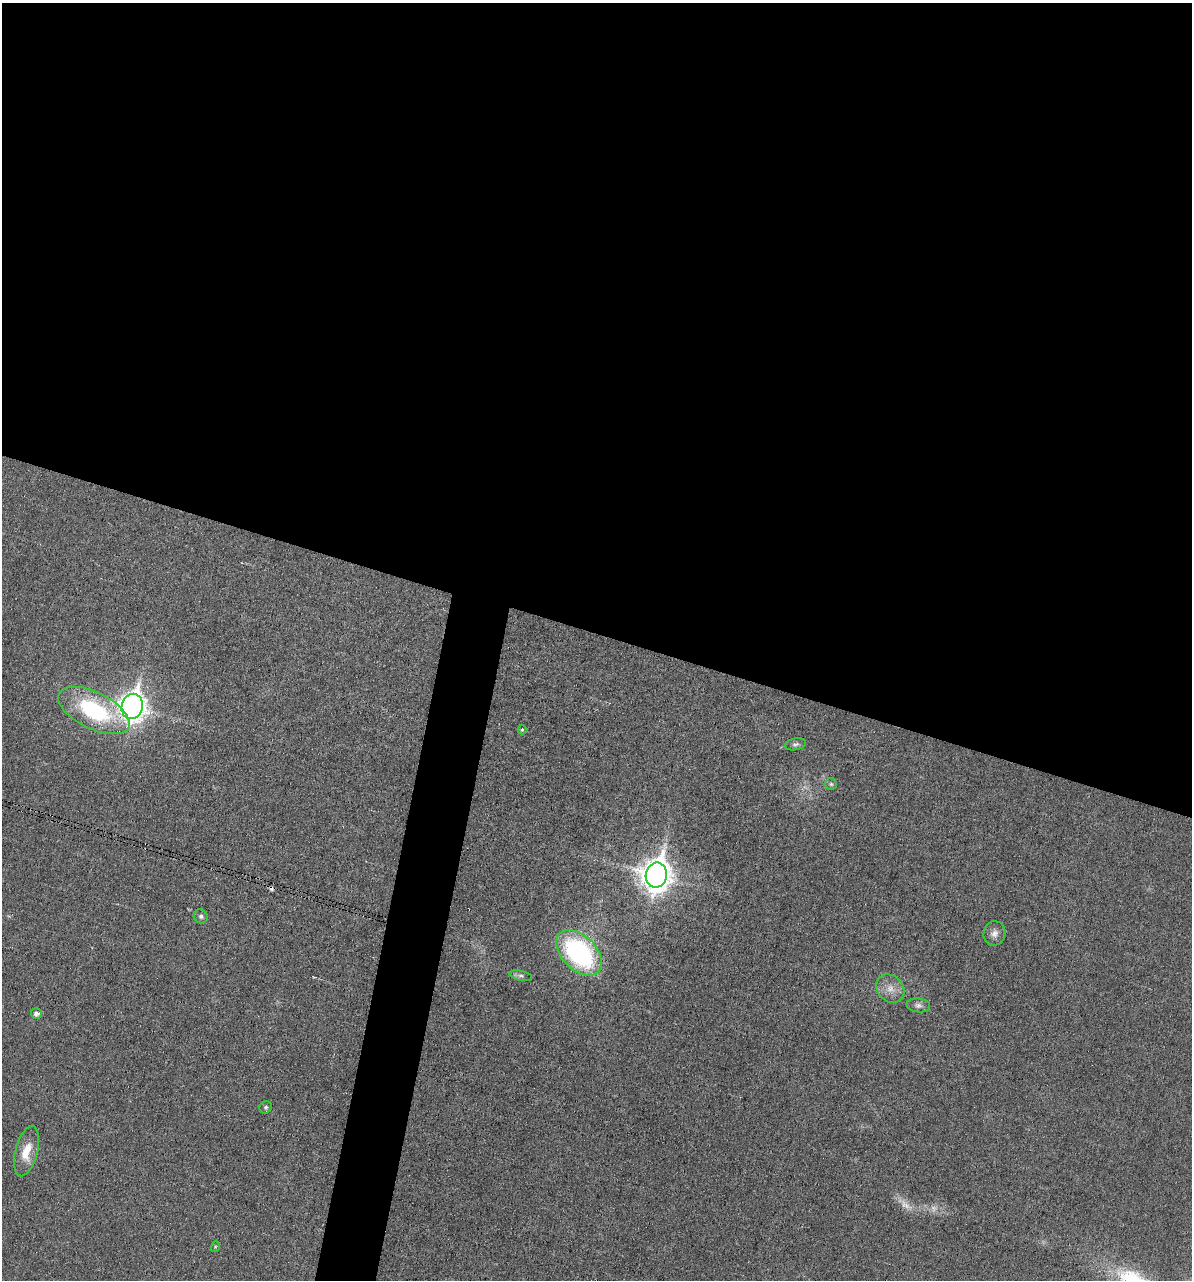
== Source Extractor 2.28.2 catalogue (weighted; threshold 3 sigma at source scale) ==
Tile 3 of 4 x 4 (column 3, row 1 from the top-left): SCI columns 2504-3693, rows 3837-5114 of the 5132 x 5115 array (HDU 1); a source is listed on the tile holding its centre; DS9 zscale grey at full resolution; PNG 1194 x 1282 px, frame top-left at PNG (2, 3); each listed source drawn as its Kron ellipse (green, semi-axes under 4 px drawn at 4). Shown black and unused: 52% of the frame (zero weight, under 3 of 6 exposures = <1% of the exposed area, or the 3 px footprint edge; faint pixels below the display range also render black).
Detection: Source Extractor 2.28.2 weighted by HDU 2 'WHT'; one run over the whole footprint, this tile lists its part. Background 0.0195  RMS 0.0036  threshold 0.0145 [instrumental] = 3 sigma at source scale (4.09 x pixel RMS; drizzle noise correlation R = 1.36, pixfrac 0.8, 0.05/0.05 arcsec/px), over >= 5 px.
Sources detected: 19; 2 too faint to see at this stretch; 1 cosmic-ray / hot-pixel residue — neither listed nor drawn; the other 16 listed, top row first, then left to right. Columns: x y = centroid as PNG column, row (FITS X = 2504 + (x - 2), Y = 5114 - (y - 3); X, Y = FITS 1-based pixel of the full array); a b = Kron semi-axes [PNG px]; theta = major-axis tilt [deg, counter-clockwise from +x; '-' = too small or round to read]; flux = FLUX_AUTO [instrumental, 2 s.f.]
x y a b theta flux
132 706 13 10 78 310
94 710 39 18 -26 37
522 730 4 4 - 0.42
795 744 11 6 12 0.94
831 784 6 6 - 0.62
656 875 12 10 78 510
201 916 7 6 - 0.92
994 933 12 11 - 2
579 953 27 17 -45 60
521 976 11 5 -11 0.94
890 989 15 12 -46 3.9
918 1005 12 7 -7 1.4
36 1013 5 5 - 1.4
266 1107 6 6 - 0.7
26 1151 26 11 75 6.5
215 1247 5 3 - 0.31